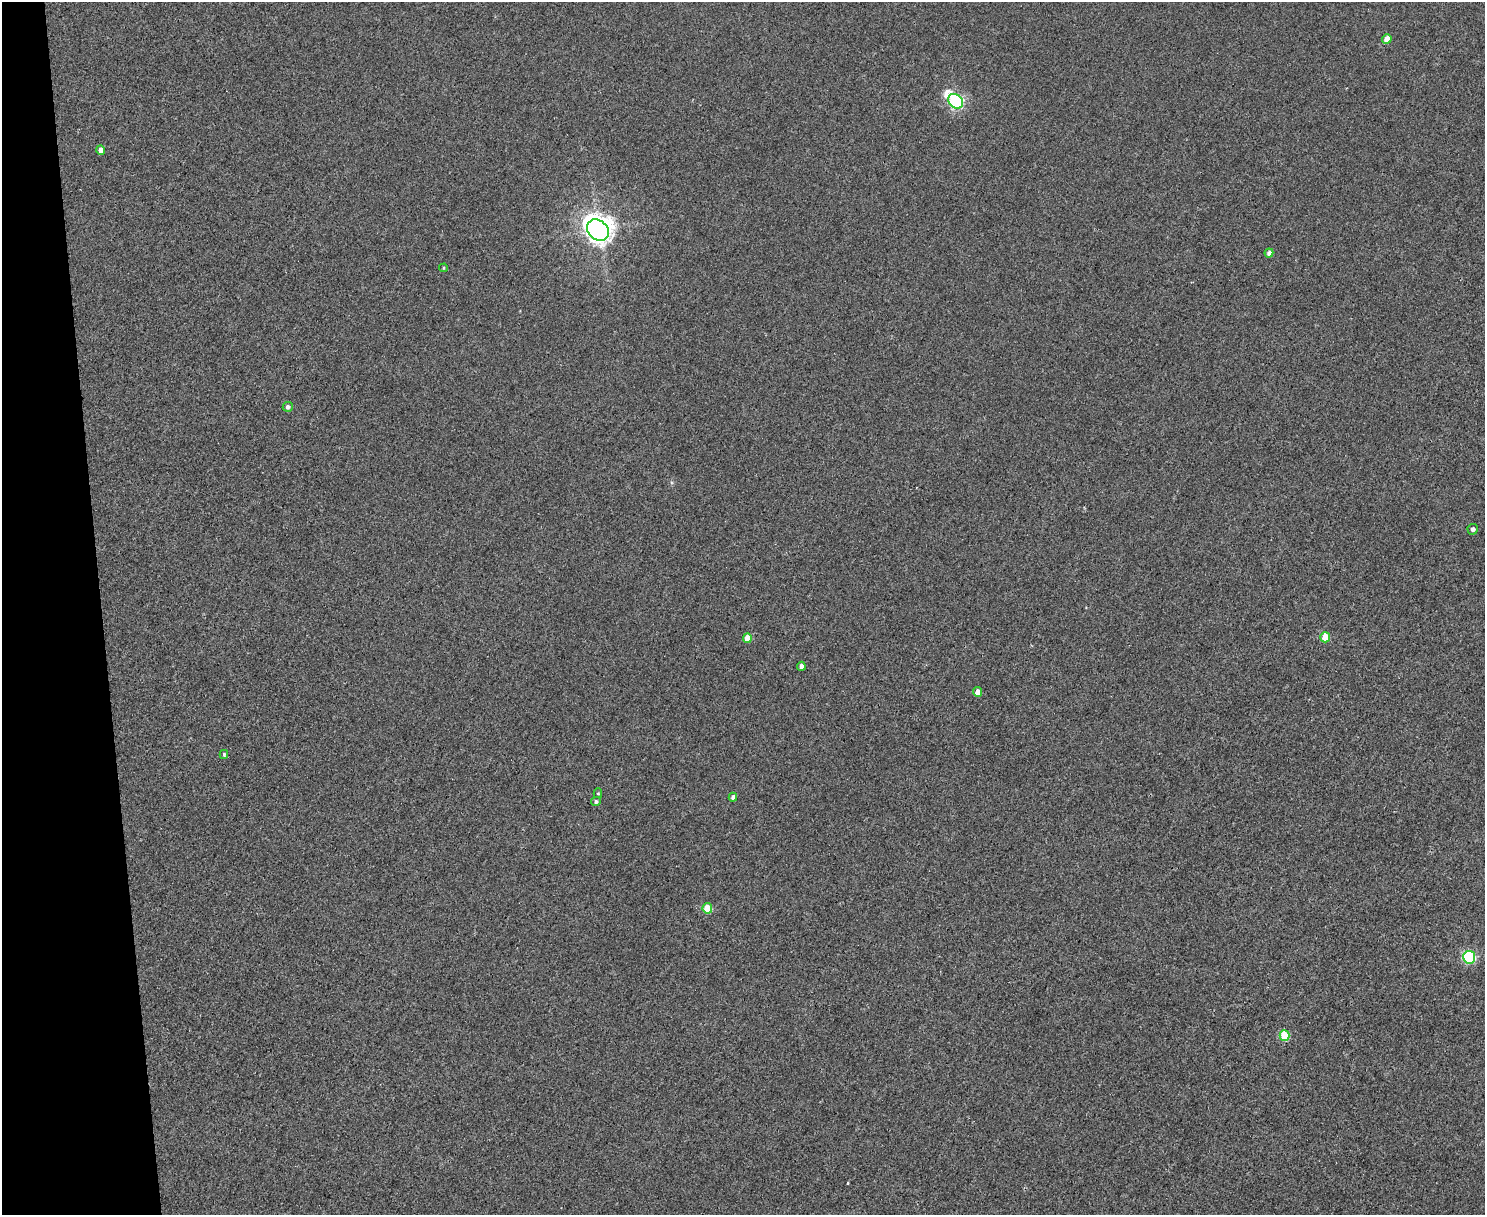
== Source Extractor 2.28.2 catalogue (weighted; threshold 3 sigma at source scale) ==
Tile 4 of 3 x 4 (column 1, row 2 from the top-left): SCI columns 249-1731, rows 2427-3639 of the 4834 x 4854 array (HDU 1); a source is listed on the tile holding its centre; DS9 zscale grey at full resolution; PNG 1487 x 1217 px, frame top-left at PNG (2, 2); each listed source drawn as its Kron ellipse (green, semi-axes under 4 px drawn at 4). Shown black and unused: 7% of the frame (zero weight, under 2 of 3 exposures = <1% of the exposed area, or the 3 px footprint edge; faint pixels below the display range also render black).
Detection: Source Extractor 2.28.2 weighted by HDU 2 'WHT'; one run over the whole footprint, this tile lists its part. Background 0.0018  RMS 0.005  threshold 0.0225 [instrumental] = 3 sigma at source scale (4.5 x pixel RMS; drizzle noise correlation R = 1.50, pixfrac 1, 0.05/0.05 arcsec/px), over >= 5 px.
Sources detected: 20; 1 inside a brighter object's white glare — neither listed nor drawn; the other 19 listed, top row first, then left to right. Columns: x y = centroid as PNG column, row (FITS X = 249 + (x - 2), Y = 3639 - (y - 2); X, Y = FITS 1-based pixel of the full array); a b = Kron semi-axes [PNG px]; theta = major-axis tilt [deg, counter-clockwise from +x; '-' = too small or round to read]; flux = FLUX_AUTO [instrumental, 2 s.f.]
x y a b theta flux
1387 39 5 4 - 5.7
956 101 8 6 -44 130
101 150 5 4 - 3.2
598 230 12 9 -41 530
1269 253 4 4 - 2.4
444 268 4 3 - 0.6
288 407 5 5 - 1.6
1473 529 5 5 - 1.8
1325 637 5 5 - 13
747 638 5 4 - 6.7
801 666 4 4 - 3.1
977 692 5 4 - 3.5
224 754 4 3 - 0.86
598 793 5 4 - 0.66
733 797 4 4 - 1.6
596 802 5 4 - 1.2
707 908 5 5 - 17
1469 957 6 6 - 67
1284 1035 5 5 - 17